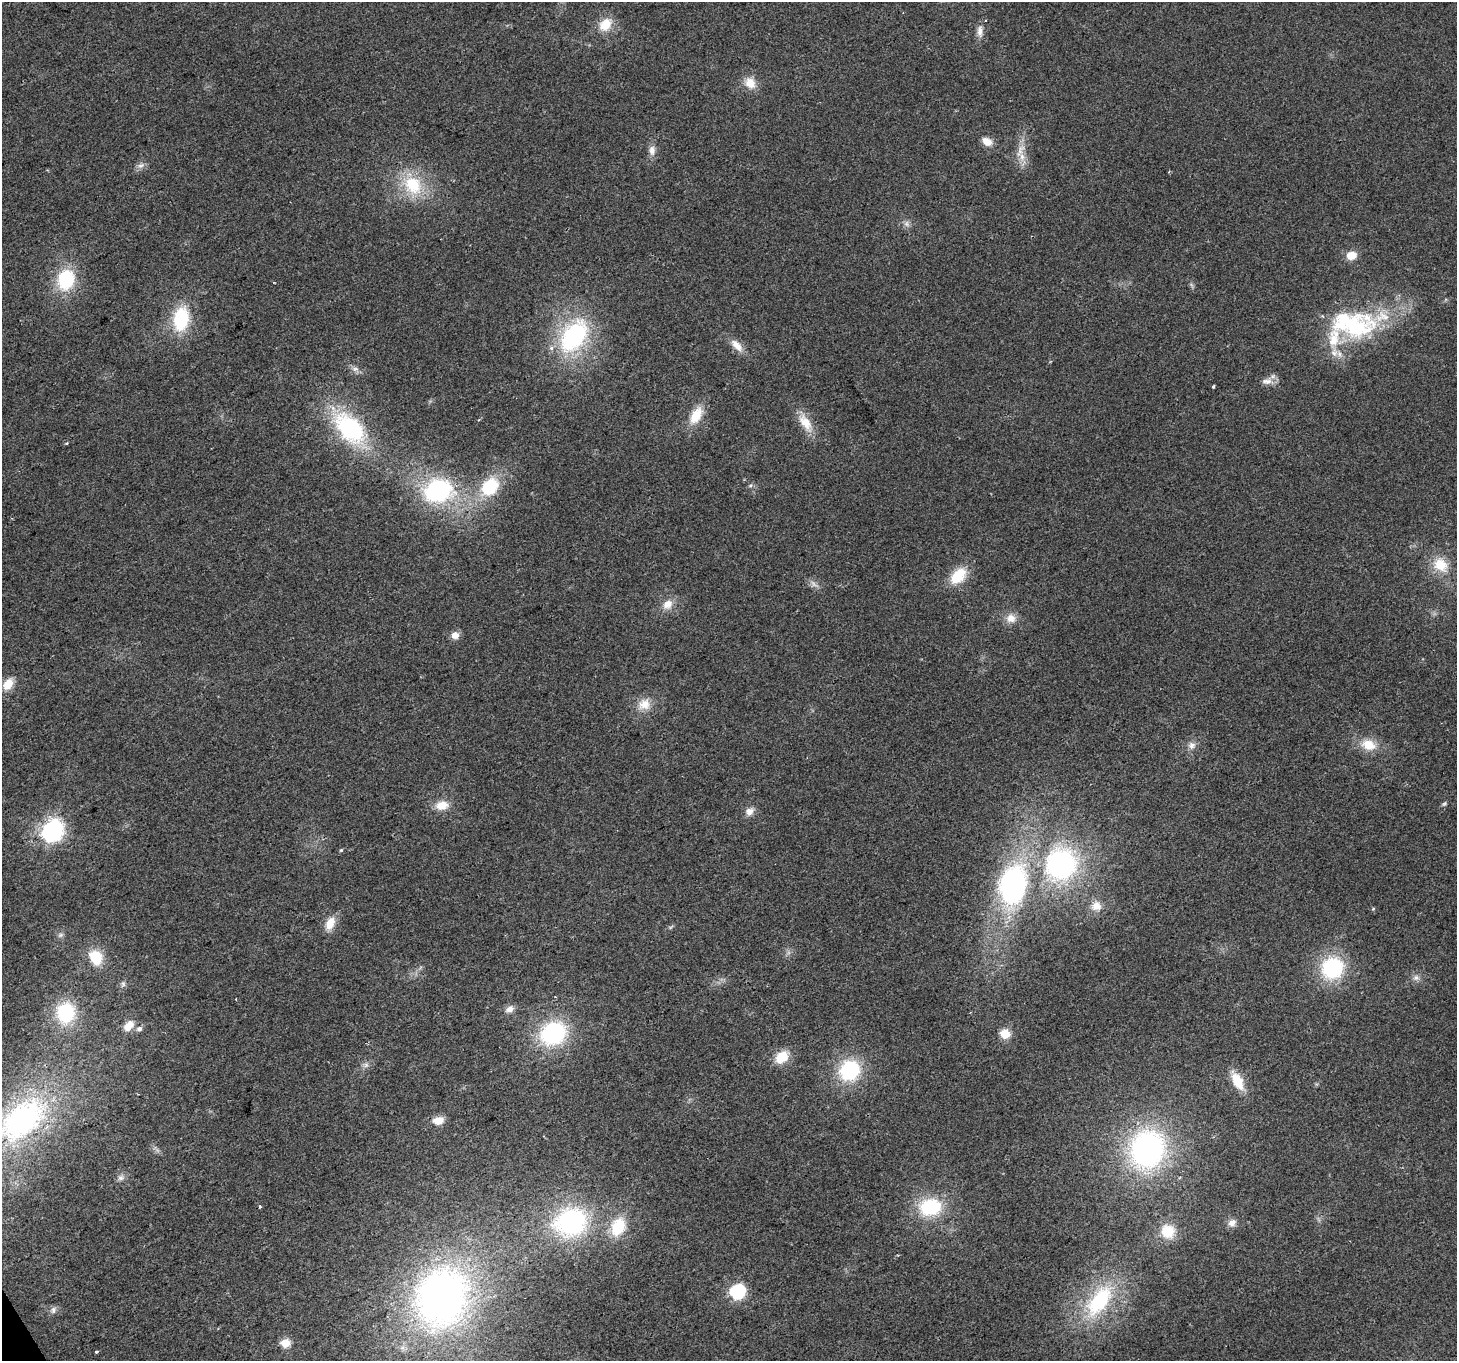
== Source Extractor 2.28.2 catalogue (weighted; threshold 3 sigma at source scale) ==
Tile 7 of 4 x 4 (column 3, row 2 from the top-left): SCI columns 2909-4363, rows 2827-4185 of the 5820 x 5713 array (HDU 1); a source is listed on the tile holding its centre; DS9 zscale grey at full resolution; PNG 1459 x 1363 px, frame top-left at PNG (2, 2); no overlay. Shown black and unused: <1% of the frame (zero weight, under 2 of 3 exposures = <1% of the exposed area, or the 3 px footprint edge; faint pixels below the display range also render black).
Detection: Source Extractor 2.28.2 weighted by HDU 2 'WHT'; one run over the whole footprint, this tile lists its part. Background 0.0337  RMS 0.0077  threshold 0.0345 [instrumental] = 3 sigma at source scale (4.5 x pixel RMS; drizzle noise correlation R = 1.50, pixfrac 1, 0.0396/0.0396 arcsec/px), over >= 5 px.
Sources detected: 83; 1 too faint to see at this stretch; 2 inside a brighter object's white glare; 2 cosmic-ray / hot-pixel residue — not listed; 3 inside a brighter listed object's ellipse — not listed separately; the other 75 listed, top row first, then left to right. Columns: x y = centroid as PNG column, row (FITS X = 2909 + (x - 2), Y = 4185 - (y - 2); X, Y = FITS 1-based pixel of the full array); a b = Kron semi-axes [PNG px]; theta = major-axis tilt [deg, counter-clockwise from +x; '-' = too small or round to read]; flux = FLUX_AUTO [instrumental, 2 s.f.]
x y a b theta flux
605 24 18 13 44 16
980 31 16 8 -87 5.5
750 83 15 12 -45 11
987 141 13 9 -31 7.1
652 150 14 9 -89 5.4
1020 150 24 10 69 11
141 165 11 7 19 3.4
413 185 27 22 -47 40
906 224 9 7 -54 3.1
1351 255 10 8 7 11
66 279 21 17 75 48
181 319 23 15 81 49
1354 327 62 37 12 100
574 336 42 26 56 100
737 345 21 9 -47 8.8
355 369 11 7 -6 3.6
1267 381 17 10 4 6.2
1213 386 4 3 - 1.2
696 415 23 12 61 18
805 423 28 12 -60 15
350 428 35 22 -46 100
67 443 4 3 - 0.86
750 485 6 5 - 1.5
490 487 23 17 47 38
438 491 33 26 6 98
1440 565 21 17 -38 20
958 576 18 12 45 26
668 604 16 12 46 8.9
1011 618 13 13 - 7.7
455 635 10 9 - 5.6
8 684 15 10 55 11
644 704 18 15 26 12
1192 745 10 10 - 4.9
1368 745 21 14 -20 16
1444 804 8 5 41 1.5
442 805 17 11 9 12
749 811 11 9 36 5.6
53 829 7 7 - 490
341 850 4 4 - 1
1060 864 41 39 62 150
1013 885 47 31 79 160
1096 906 15 13 13 9.2
1373 909 5 4 - 0.88
330 923 18 11 65 11
60 935 8 6 21 2
96 957 15 13 -58 23
1332 968 24 22 45 65
1416 978 10 8 0 3.6
123 984 7 5 71 2
509 1009 11 8 30 5
65 1013 23 20 82 47
129 1026 14 9 48 9.3
139 1029 8 7 - 2.9
553 1033 24 20 26 91
1005 1034 5 5 - 41
782 1057 17 12 43 15
366 1065 7 7 - 2.5
850 1070 23 21 44 53
1237 1081 20 10 -60 21
23 1119 77 44 43 190
438 1120 12 9 12 8.9
1148 1149 38 34 66 190
121 1178 9 8 - 3.1
260 1207 3 3 - 1.3
930 1207 23 17 7 51
571 1222 38 32 17 110
1232 1223 11 9 39 5.1
618 1227 21 15 67 29
1168 1231 17 16 - 20
738 1291 7 6 - 170
442 1297 75 63 71 310
1099 1301 46 22 54 74
53 1310 11 7 67 3
285 1343 5 5 - 35
96 1352 3 3 - 2.5
Isophote crosses this tile's border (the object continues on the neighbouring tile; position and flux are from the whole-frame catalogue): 1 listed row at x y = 23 1119